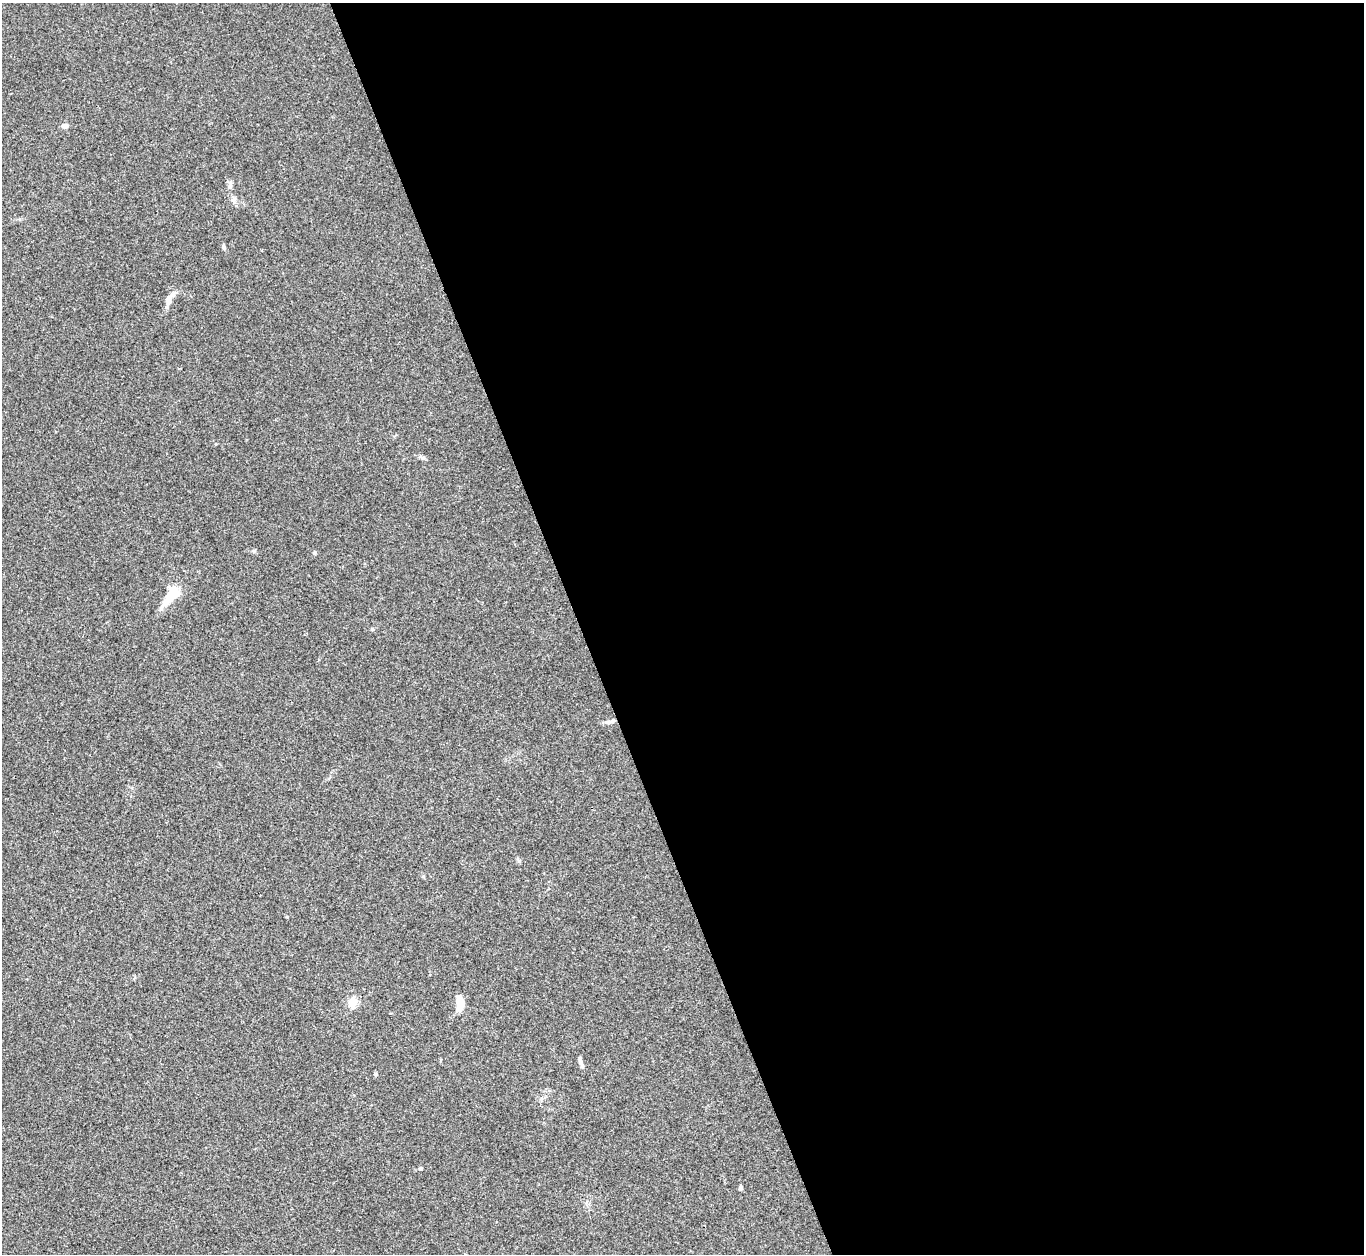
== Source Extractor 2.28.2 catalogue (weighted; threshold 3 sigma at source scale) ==
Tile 8 of 4 x 4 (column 4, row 2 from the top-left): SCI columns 4091-5452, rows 2786-4037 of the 5455 x 5442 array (HDU 1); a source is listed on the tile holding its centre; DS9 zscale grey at full resolution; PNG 1366 x 1256 px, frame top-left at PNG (2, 3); no overlay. Shown black and unused: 57% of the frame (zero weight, under 3 of 4 exposures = <1% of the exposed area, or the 3 px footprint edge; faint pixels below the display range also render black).
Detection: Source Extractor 2.28.2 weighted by HDU 2 'WHT'; one run over the whole footprint, this tile lists its part. Background 0.112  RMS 0.0058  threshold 0.0263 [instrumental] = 3 sigma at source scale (4.5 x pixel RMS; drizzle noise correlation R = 1.50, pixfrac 1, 0.05/0.05 arcsec/px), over >= 5 px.
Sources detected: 18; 1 inside a brighter object's white glare — not listed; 2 inside a brighter listed object's ellipse — not listed separately; the other 15 listed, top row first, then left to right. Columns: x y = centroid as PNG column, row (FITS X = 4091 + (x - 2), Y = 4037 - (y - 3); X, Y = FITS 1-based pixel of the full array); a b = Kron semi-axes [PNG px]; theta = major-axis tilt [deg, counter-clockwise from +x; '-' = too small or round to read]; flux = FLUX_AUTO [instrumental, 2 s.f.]
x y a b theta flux
65 126 7 5 5 2.3
230 186 8 6 87 1.6
224 247 6 5 - 0.97
169 300 11 7 76 4.1
254 551 6 4 19 0.72
315 553 5 5 - 0.92
171 596 28 12 36 12
372 629 5 5 - 0.76
613 721 11 5 17 2.2
352 1002 14 11 71 5.5
460 1002 13 7 -79 9.4
580 1060 11 4 -70 1.6
376 1074 5 4 - 0.73
421 1168 5 4 - 0.69
741 1188 4 4 - 1.7
Overlapping masked pixels (flux is a lower limit): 1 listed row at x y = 613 721
Unlisted compact peaks at least as high as the median listed source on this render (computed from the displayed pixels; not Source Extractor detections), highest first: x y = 519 861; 287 917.